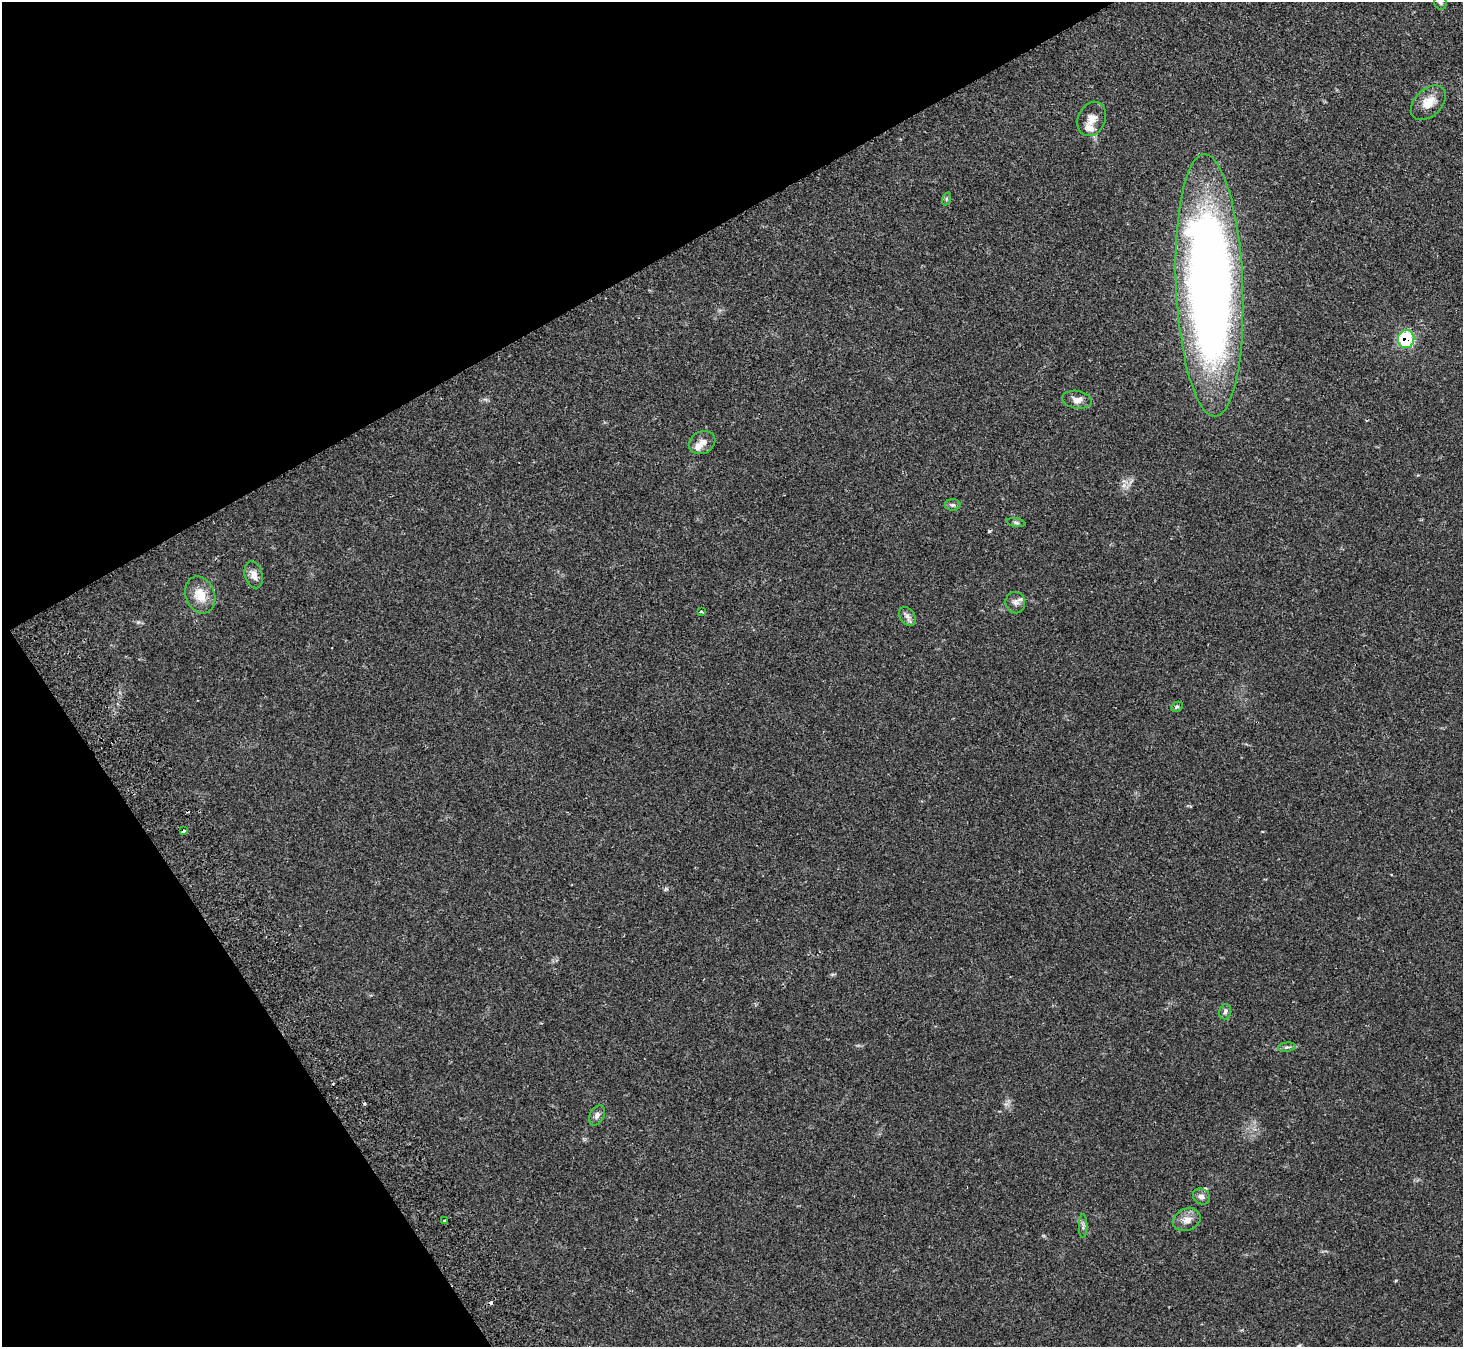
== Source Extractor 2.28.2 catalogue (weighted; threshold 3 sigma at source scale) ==
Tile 5 of 4 x 4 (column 1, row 2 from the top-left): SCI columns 55-1515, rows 2885-4229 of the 5948 x 5908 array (HDU 1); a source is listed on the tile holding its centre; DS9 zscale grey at full resolution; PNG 1465 x 1349 px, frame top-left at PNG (2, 2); each listed source drawn as its Kron ellipse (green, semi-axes under 4 px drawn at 4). Shown black and unused: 27% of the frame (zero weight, under 2 of 3 exposures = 3% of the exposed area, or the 3 px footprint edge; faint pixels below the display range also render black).
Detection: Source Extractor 2.28.2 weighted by HDU 2 'WHT'; one run over the whole footprint, this tile lists its part. Background 0.0546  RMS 0.0051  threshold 0.023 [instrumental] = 3 sigma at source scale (4.5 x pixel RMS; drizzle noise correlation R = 1.50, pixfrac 1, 0.05/0.05 arcsec/px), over >= 5 px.
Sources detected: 29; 3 cosmic-ray / hot-pixel residue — neither listed nor drawn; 2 inside a brighter listed object's ellipse — not listed separately; the other 24 listed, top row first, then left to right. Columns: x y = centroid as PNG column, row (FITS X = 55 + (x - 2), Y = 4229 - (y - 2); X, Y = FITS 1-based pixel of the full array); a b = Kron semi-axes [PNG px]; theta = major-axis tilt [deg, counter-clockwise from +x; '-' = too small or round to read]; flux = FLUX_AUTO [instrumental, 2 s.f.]
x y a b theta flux
1440 3 7 6 - 0.98
1428 103 20 13 44 7.1
1092 119 18 13 66 4.6
946 199 7 4 72 0.74
1209 285 131 33 -88 500
1406 339 9 8 - 28
1077 400 15 9 -8 3.4
702 443 13 11 25 3.3
953 505 8 6 1 1.2
1016 522 9 3 -11 0.88
254 575 14 9 -74 3.3
200 595 19 14 -68 8.7
1015 603 10 10 - 2.3
701 612 4 4 - 0.67
907 617 10 7 -56 2
1177 707 6 4 29 0.67
183 831 3 3 - 1.8
1225 1012 8 5 74 1.2
1287 1047 9 4 6 1
597 1115 10 7 60 1.9
1201 1196 9 7 -31 2
1187 1220 14 11 23 4.1
444 1221 3 3 - 1.7
1083 1226 12 2 90 0.99
Overlapping masked pixels (flux is a lower limit): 1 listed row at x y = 1406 339
Isophote crosses this tile's border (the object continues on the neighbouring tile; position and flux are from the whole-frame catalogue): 1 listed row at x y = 1440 3